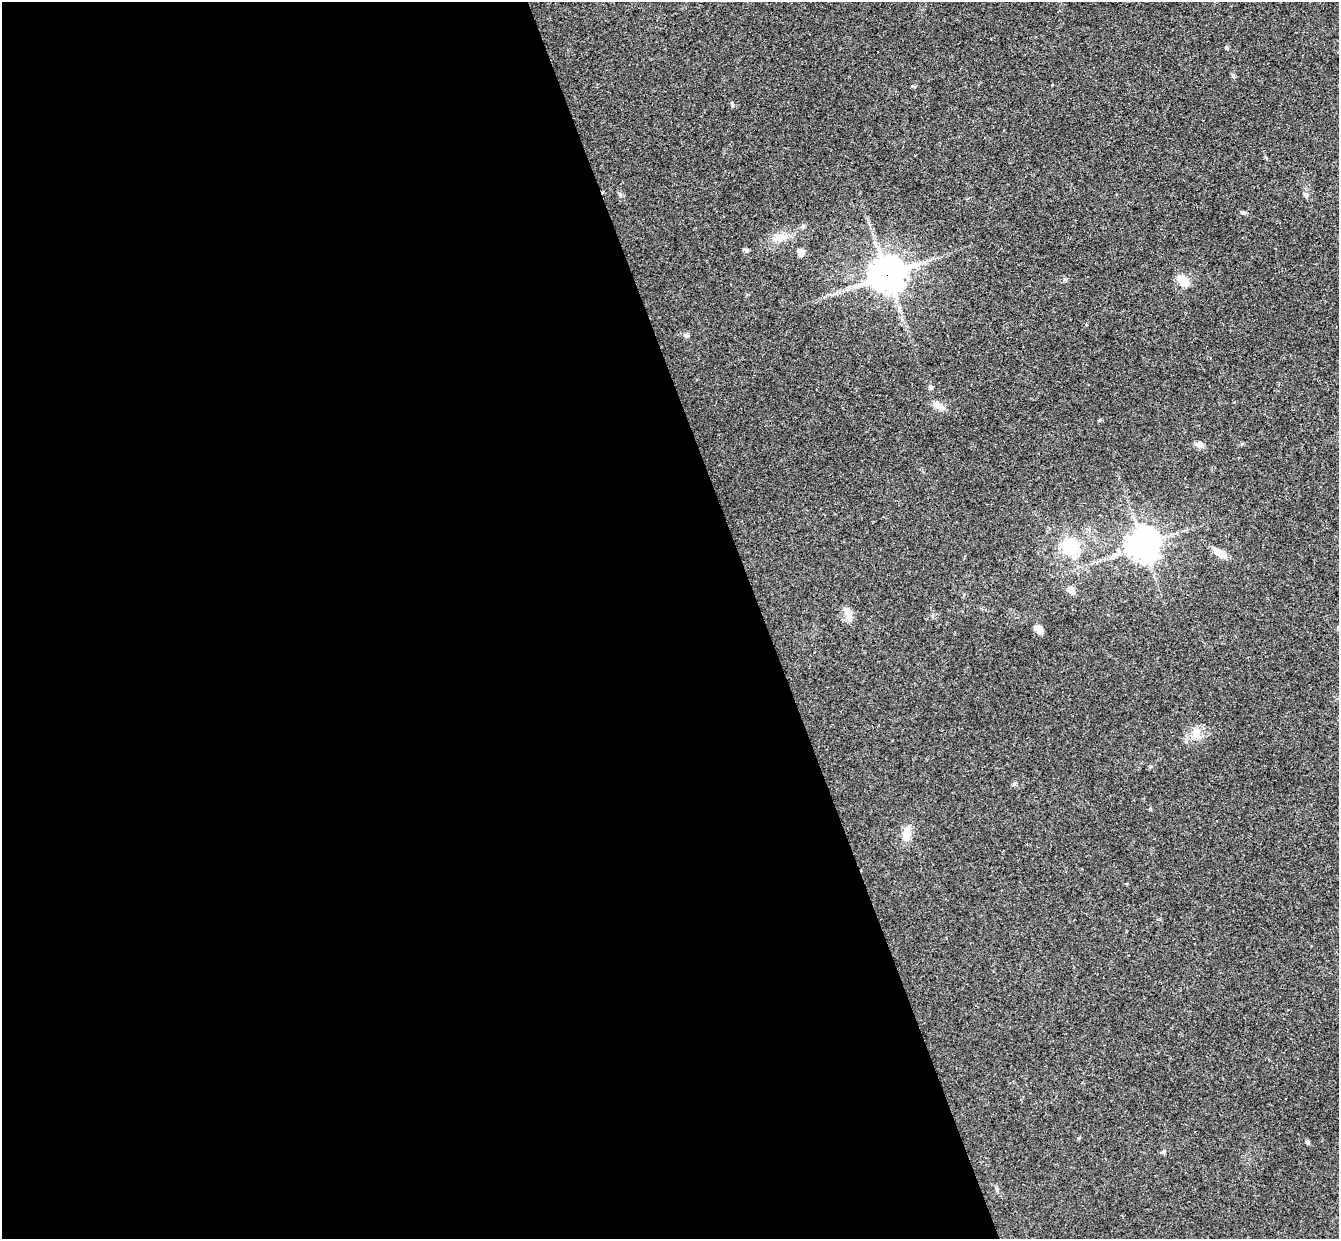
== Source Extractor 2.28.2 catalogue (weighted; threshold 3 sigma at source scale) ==
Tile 9 of 4 x 4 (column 1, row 3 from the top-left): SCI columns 57-1393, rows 1408-2644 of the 5460 x 5411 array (HDU 1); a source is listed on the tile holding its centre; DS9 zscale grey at full resolution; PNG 1341 x 1241 px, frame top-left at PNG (2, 2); no overlay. Shown black and unused: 57% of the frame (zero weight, under 3 of 4 exposures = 6% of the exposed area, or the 3 px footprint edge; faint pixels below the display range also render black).
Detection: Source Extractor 2.28.2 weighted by HDU 2 'WHT'; one run over the whole footprint, this tile lists its part. Background 0.063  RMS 0.0051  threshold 0.023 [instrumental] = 3 sigma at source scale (4.5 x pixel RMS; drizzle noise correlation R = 1.50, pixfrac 1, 0.05/0.05 arcsec/px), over >= 5 px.
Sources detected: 21; all 21 listed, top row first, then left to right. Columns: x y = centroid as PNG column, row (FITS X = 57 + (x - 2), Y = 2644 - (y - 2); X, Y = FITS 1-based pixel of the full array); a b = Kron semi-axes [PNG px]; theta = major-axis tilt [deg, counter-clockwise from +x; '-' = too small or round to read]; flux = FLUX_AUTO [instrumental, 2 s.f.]
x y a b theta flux
732 104 6 4 -72 0.62
1244 213 6 4 42 0.67
778 237 12 10 31 4.2
746 250 7 5 -30 0.88
801 253 5 5 - 8.3
887 275 11 11 - 910
1182 281 16 10 -45 5.7
686 335 7 5 -16 0.97
930 387 6 5 - 0.85
938 406 19 7 -34 3.3
1199 444 9 7 -9 2.5
1143 545 9 9 - 820
1070 547 7 7 - 99
1219 553 20 8 -34 4.5
1071 590 9 7 -49 2.6
847 611 11 9 -81 3.7
1039 629 10 6 -43 3.7
1196 733 15 10 -87 4.8
907 834 20 10 83 5.7
1307 1142 6 4 -52 0.9
1163 1152 6 4 19 0.7
Overlapping masked pixels (flux is a lower limit): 1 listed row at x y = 887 275
Unlisted compact peaks at least as high as the median listed source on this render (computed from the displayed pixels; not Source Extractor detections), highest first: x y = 1150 809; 1233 76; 620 194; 1100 420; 1014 784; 803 226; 1242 444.